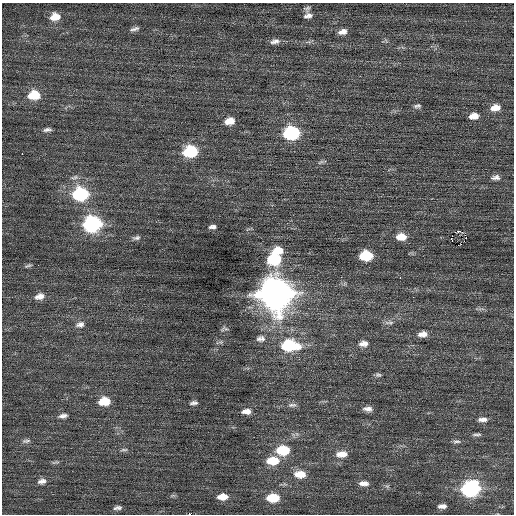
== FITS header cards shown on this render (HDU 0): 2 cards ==
NAXIS1  =                  512 / Axis length
NAXIS2  =                  512 / Axis length

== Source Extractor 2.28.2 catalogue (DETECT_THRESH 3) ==
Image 512 x 512 px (HDU 0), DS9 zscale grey, 1 PNG px = 1 image px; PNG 516 x 516 px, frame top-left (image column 1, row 512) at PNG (2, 3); no overlay
Background 0.113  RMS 0.7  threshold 2.09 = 3 sigma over >= 5 px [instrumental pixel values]
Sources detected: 69; all 69 listed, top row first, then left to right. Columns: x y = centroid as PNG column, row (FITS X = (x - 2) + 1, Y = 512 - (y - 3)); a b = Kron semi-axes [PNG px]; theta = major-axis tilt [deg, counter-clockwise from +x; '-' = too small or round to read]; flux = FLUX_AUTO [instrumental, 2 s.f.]
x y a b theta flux
307 8 8 6 30 120
308 16 10 7 7 220
55 17 12 9 8 540
134 29 13 5 16 160
343 32 10 6 14 300
275 41 13 7 11 230
34 95 12 9 4 1200
417 106 10 5 13 130
495 108 12 8 12 430
474 116 11 7 9 390
230 121 11 8 12 510
47 130 10 5 6 150
291 133 10 8 6 5300
190 151 11 8 8 3200
22 154 3 2 - 140
321 162 10 4 27 99
74 177 11 5 10 140
496 177 12 7 6 210
80 194 11 9 5 4700
92 224 11 9 6 8600
212 227 9 5 3 150
460 231 4 3 - 2800
465 235 3 2 - 410
401 237 11 8 0 590
136 238 11 5 6 140
451 239 3 2 - 370
458 245 2 2 - 16
278 250 13 8 11 670
366 255 10 7 2 1900
274 259 12 10 20 2700
28 266 10 4 17 90
400 277 3 2 - 150
275 294 14 13 - 81000
39 296 12 7 15 330
389 322 15 5 1 170
80 324 12 8 12 240
224 329 11 6 16 130
422 334 11 6 5 330
263 338 11 7 -82 190
259 339 9 8 - 160
221 342 7 6 - 100
363 344 12 8 5 290
289 346 17 10 -2 2900
378 375 8 6 -16 100
104 401 11 8 8 980
194 403 9 5 7 150
292 405 13 6 3 170
368 409 11 6 -2 230
246 411 11 7 1 310
63 416 12 6 9 200
483 419 11 5 2 230
297 434 7 4 -71 82
477 434 13 4 3 120
26 441 13 5 9 150
456 441 11 5 5 120
124 450 12 4 3 110
283 450 12 8 2 1600
342 454 14 7 4 500
273 461 13 8 3 1100
55 462 13 4 10 96
300 474 13 8 -1 690
42 481 11 7 14 230
364 483 12 6 -3 290
471 489 11 8 8 9000
173 496 8 4 8 81
222 497 11 6 4 540
273 498 12 7 0 1300
442 506 8 4 2 230
118 508 10 5 7 150